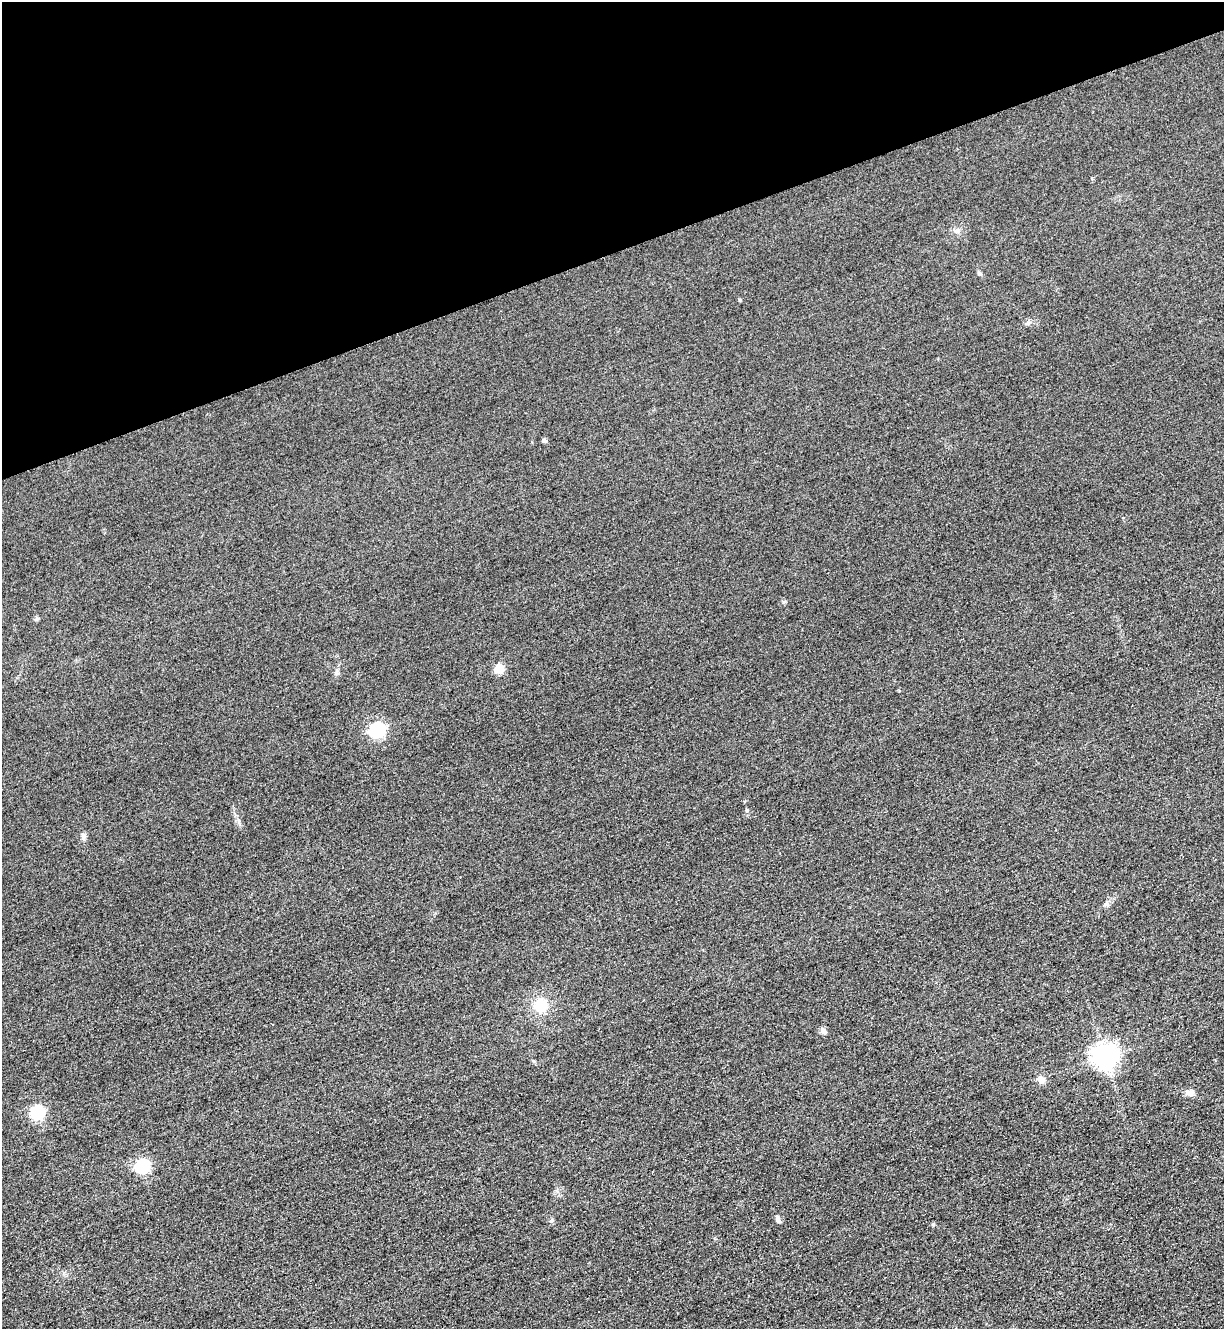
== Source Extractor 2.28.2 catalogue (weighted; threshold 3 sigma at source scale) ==
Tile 3 of 4 x 4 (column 3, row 1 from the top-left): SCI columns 2739-3960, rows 4010-5336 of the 5349 x 5365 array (HDU 1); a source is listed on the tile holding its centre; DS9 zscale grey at full resolution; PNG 1226 x 1331 px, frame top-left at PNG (2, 2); no overlay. Shown black and unused: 19% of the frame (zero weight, under 3 of 4 exposures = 3% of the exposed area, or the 3 px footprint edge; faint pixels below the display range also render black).
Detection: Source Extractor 2.28.2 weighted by HDU 2 'WHT'; one run over the whole footprint, this tile lists its part. Background 0.0587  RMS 0.017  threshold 0.0753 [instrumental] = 3 sigma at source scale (4.5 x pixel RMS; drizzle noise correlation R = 1.50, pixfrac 1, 0.05/0.05 arcsec/px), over >= 5 px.
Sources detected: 19; all 19 listed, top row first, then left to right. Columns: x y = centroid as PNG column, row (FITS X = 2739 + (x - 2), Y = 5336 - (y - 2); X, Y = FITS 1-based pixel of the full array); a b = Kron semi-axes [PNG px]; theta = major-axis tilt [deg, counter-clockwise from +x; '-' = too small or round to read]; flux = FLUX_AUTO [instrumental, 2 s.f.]
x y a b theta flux
957 231 7 4 19 3.4
979 274 7 5 -45 2.9
740 300 5 3 - 1.5
544 441 5 4 - 4.8
36 619 6 4 45 2.6
499 669 5 5 - 58
336 673 7 6 - 4.4
377 730 7 6 - 330
83 836 8 7 - 5
540 1005 17 16 - 34
824 1031 9 7 -45 5.2
1105 1056 8 8 - 1400
1041 1080 8 8 - 9.5
1190 1093 11 8 -13 7.9
37 1112 6 6 - 240
142 1166 6 6 - 250
778 1219 10 5 -76 4
551 1221 6 5 - 3
933 1224 5 4 - 1.9
Unlisted compact peaks at least as high as the median listed source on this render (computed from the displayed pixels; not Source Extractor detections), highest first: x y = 783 602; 747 810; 239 821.